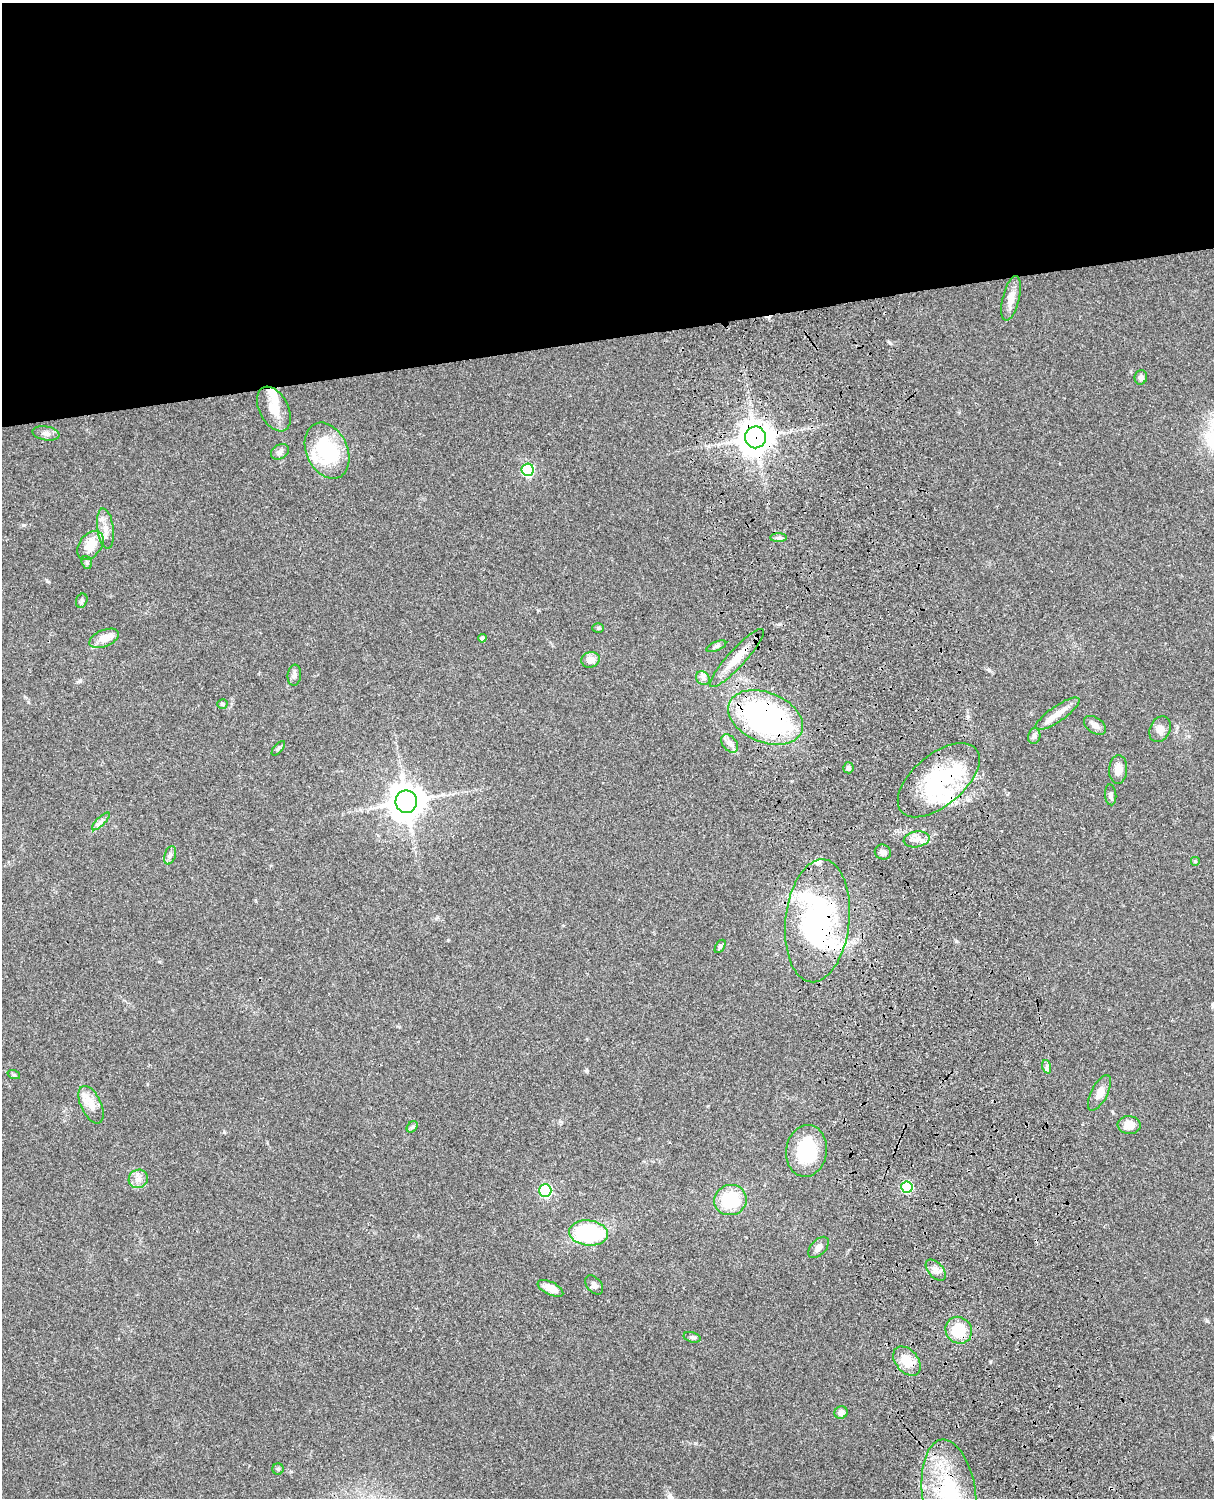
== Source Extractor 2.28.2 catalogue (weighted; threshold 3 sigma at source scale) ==
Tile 2 of 4 x 3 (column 2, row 1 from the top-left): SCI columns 1334-2545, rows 3268-4763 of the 5087 x 4926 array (HDU 1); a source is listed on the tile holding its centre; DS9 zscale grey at full resolution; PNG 1216 x 1500 px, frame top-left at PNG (2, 3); each listed source drawn as its Kron ellipse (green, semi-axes under 4 px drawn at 4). Shown black and unused: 23% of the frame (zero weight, under 3 of 4 exposures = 6% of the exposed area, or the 3 px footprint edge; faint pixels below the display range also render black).
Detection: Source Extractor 2.28.2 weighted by HDU 2 'WHT'; one run over the whole footprint, this tile lists its part. Background 0.104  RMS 0.0065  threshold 0.0292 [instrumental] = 3 sigma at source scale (4.5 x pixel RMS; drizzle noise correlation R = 1.50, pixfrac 1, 0.05/0.05 arcsec/px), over >= 5 px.
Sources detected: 71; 4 inside a brighter object's white glare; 1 cosmic-ray / hot-pixel residue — neither listed nor drawn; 3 inside a brighter listed object's ellipse — not listed separately; the other 63 listed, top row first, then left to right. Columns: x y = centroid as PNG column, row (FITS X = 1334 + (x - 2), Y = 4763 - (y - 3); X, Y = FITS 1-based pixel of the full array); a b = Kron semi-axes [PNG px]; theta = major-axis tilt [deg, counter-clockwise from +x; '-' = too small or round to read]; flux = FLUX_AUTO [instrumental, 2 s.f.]
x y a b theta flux
1011 298 23 8 76 7
1141 377 7 6 - 2.6
274 409 24 14 -63 11
46 433 13 7 -9 3.1
755 437 11 10 - 990
327 451 29 20 -65 46
280 452 9 7 30 2.4
528 470 6 6 - 70
105 529 20 8 -82 6.4
778 538 8 4 0 1.6
90 545 16 11 53 12
87 562 6 5 - 1
82 601 7 5 67 1.4
598 628 6 5 - 1
104 638 15 8 22 8.5
482 638 4 4 - 1.5
716 646 10 4 23 1.6
737 658 38 8 48 13
590 660 9 8 - 5.3
294 675 10 7 84 2.4
703 678 7 6 - 2.1
222 704 5 4 - 1.1
1058 714 26 7 34 7.2
766 717 39 25 -23 160
1095 725 12 7 -35 3.7
1160 729 13 10 65 4.1
1034 736 8 6 79 1.8
730 744 10 7 -50 3
278 748 9 4 49 1.2
848 768 5 5 - 1.5
1118 769 14 9 86 5.4
939 780 49 25 40 75
1111 795 10 5 -85 2
406 802 11 11 - 1200
101 821 12 4 45 2.3
917 839 13 8 9 4.7
883 852 8 7 - 2.6
170 855 9 5 74 1.9
1195 861 5 5 - 0.68
817 921 62 32 84 130
720 946 7 4 59 1.4
1047 1067 7 4 -72 1.3
14 1075 6 4 -18 0.88
1099 1093 19 8 63 5.6
91 1105 20 10 -65 7.4
1129 1125 11 9 -5 6.5
412 1127 6 5 - 1.1
806 1151 26 20 81 35
138 1179 10 9 - 4.1
907 1187 6 5 - 54
545 1191 6 6 - 74
730 1200 16 15 - 30
588 1233 20 12 -6 56
818 1247 13 7 48 3.5
936 1270 12 7 -48 3.8
594 1285 11 7 -50 2.6
550 1288 14 6 -26 7.5
959 1330 14 12 -49 22
692 1337 9 5 -13 1.4
907 1361 17 11 -49 12
841 1413 7 6 - 3.8
278 1469 5 5 - 1
949 1495 56 26 -82 62
Overlapping masked pixels (flux is a lower limit): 7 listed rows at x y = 755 437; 737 658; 766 717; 939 780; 817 921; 907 1187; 949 1495
Isophote crosses this tile's border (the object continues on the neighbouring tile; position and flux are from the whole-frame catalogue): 1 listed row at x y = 949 1495
Unlisted compact peaks at least as high as the median listed source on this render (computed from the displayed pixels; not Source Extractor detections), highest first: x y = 890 343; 23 525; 989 670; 47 581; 80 681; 587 1071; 956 941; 224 1132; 28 702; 448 940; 990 1362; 538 610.